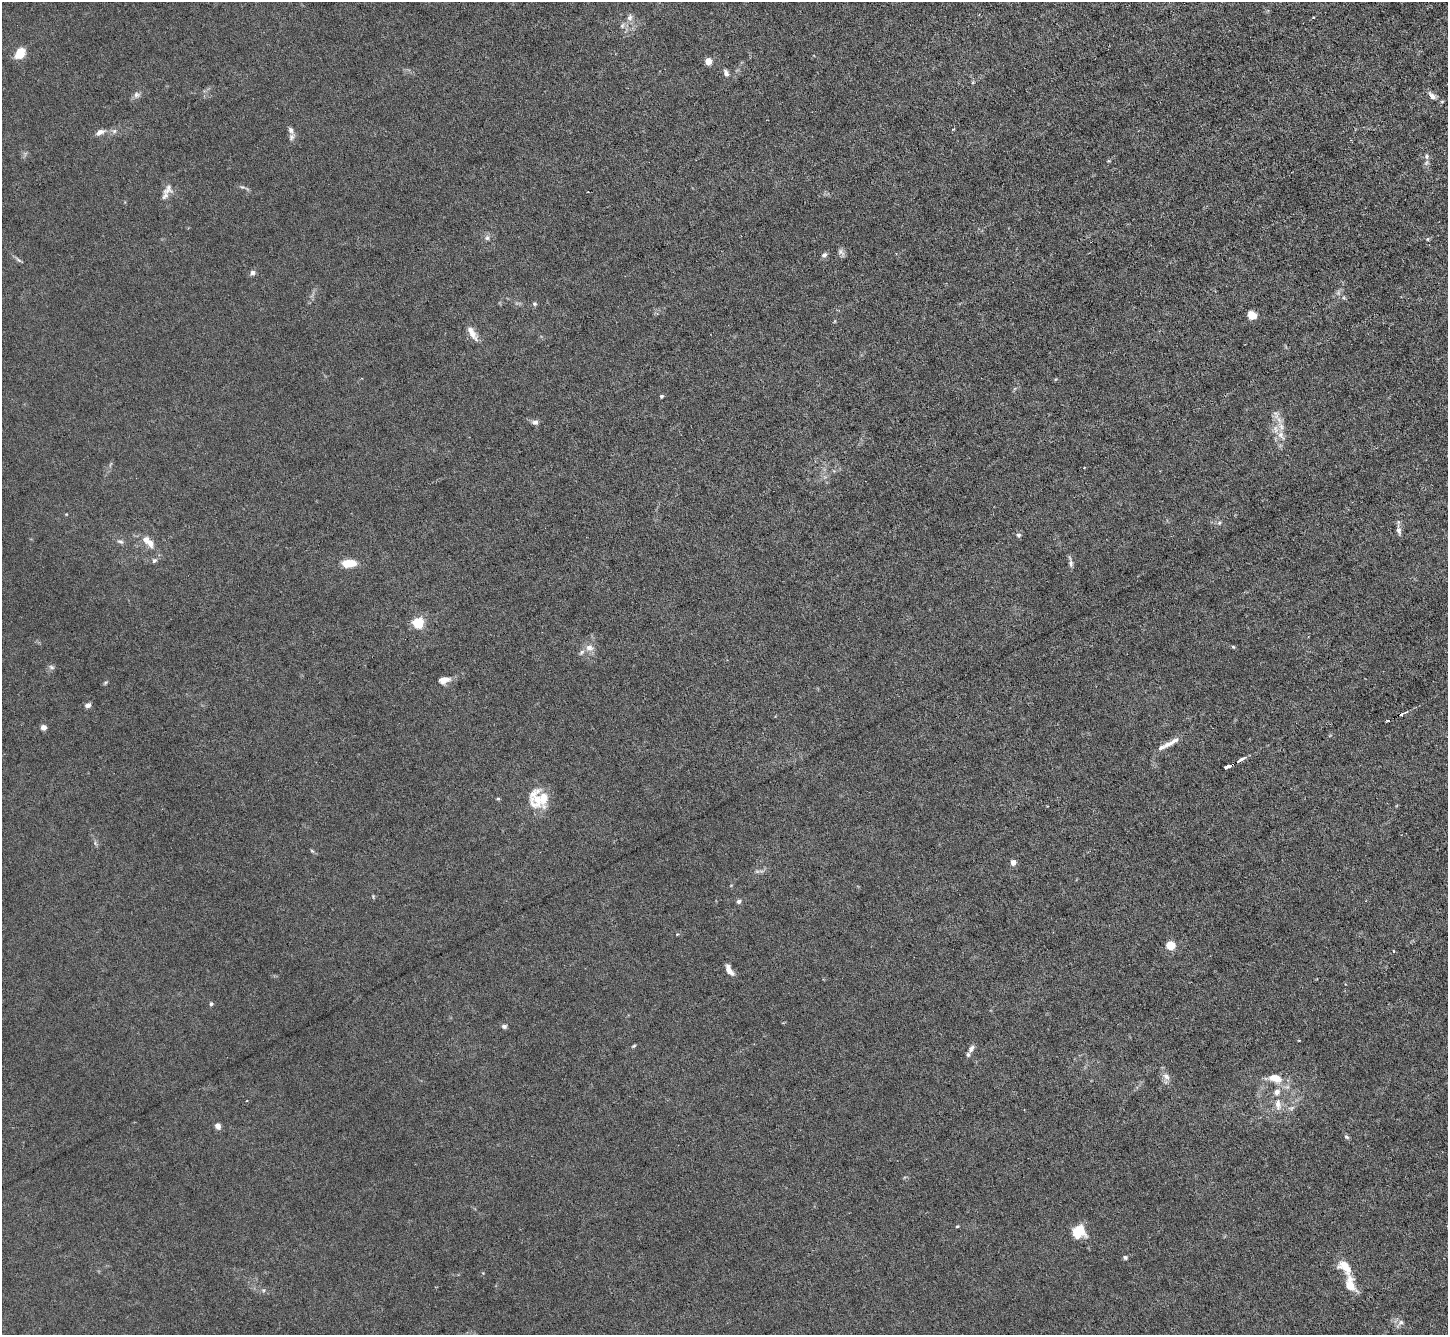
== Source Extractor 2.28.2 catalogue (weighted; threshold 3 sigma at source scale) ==
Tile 10 of 4 x 4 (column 2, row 3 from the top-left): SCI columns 1447-2892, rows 1486-2818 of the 5785 x 5774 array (HDU 1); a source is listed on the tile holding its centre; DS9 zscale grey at full resolution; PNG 1450 x 1337 px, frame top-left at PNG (2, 2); no overlay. Shown black and unused: <1% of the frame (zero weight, under 3 of 6 exposures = <1% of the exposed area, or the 3 px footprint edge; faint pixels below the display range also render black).
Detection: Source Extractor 2.28.2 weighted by HDU 2 'WHT'; one run over the whole footprint, this tile lists its part. Background 0.0256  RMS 0.0028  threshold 0.0115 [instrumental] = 3 sigma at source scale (4.09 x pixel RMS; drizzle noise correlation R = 1.36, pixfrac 0.8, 0.05/0.05 arcsec/px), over >= 5 px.
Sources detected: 87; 2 cosmic-ray / hot-pixel residue — not listed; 10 inside a brighter listed object's ellipse — not listed separately; the other 75 listed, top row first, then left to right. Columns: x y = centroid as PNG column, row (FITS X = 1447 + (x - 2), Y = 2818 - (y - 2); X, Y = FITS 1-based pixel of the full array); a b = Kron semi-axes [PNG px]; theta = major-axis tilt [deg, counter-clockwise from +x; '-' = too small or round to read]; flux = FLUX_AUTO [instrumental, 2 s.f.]
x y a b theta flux
1313 17 3 2 - 0.22
630 18 10 8 75 1.3
622 25 8 6 88 0.78
20 53 12 9 61 4.9
708 61 7 7 - 2.1
726 73 10 6 -67 0.98
137 95 9 8 - 1
1432 96 13 7 -47 1.5
114 131 7 6 - 0.75
100 132 12 6 20 1.5
291 137 12 6 68 0.99
1427 156 7 7 - 0.84
242 187 7 4 -14 0.55
167 189 16 12 49 2
487 238 7 7 - 0.8
1427 239 5 4 - 0.36
841 252 11 7 -43 0.93
824 255 7 6 - 0.83
18 260 11 4 -38 0.62
252 273 6 6 - 1
1343 298 5 4 - 0.39
534 304 5 5 - 0.5
1252 315 8 7 - 3.2
473 334 19 9 -54 2.3
661 396 4 4 - 0.57
535 422 9 6 6 0.93
1281 426 15 8 -67 2.8
66 514 4 3 - 0.2
1219 523 5 5 - 0.53
1399 530 11 6 -73 1.1
1018 535 5 5 - 0.73
120 541 10 5 -26 0.75
150 543 10 8 -60 1.8
154 560 8 6 35 0.66
349 563 14 7 2 6
1071 563 9 6 -82 0.89
418 623 5 5 - 29
1233 647 5 4 - 0.33
589 648 10 10 - 2
51 667 8 5 -27 0.61
444 680 14 8 14 2.2
105 683 7 4 41 0.39
88 705 7 5 23 0.97
43 727 5 5 - 1.5
1171 743 28 6 29 2.9
1241 759 13 4 33 1.1
1228 767 8 3 26 4.5
498 799 6 4 0 0.3
537 799 26 24 -73 7.4
95 843 6 5 - 0.51
312 851 6 4 -19 0.36
1013 862 4 4 - 2.7
757 871 7 4 0 0.54
373 896 6 4 -80 0.31
739 901 5 5 - 0.74
677 934 4 4 - 0.25
1171 945 5 5 - 14
1394 951 3 3 - 0.34
729 970 12 6 -59 2.3
211 1004 5 4 - 0.55
504 1026 6 5 - 0.69
634 1046 6 4 27 0.37
971 1048 10 6 60 1.2
1166 1077 12 8 -59 1.7
1275 1078 15 8 -13 4.3
1278 1104 16 8 -84 2.4
1292 1108 8 4 45 0.69
218 1126 7 6 - 1.3
1347 1137 7 5 -32 0.53
957 1226 4 3 - 0.28
1079 1231 12 11 - 7.8
1125 1257 5 5 - 0.52
1350 1284 20 11 -72 4.7
263 1290 6 5 - 0.48
1401 1322 10 6 44 1
Overlapping masked pixels (flux is a lower limit): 1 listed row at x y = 1228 767